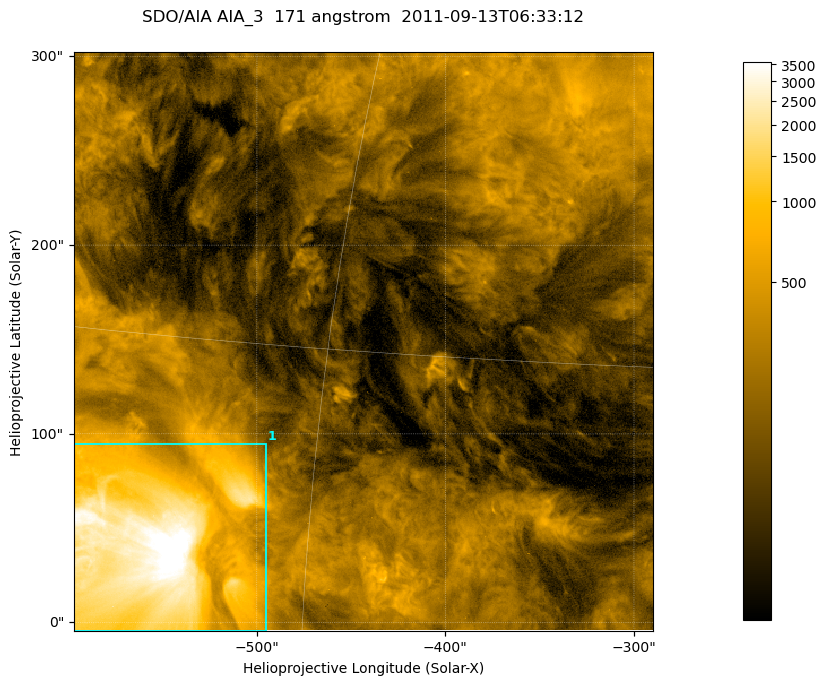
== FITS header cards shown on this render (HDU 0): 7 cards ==
TELESCOP= 'SDO/AIA '
INSTRUME= 'AIA_3   '
WAVELNTH=                  171
WAVEUNIT= 'angstrom'
DATE-OBS= '2011-09-13T06:33:12.34'
CTYPE1  = 'HPLN-TAN'
CTYPE2  = 'HPLT-TAN'

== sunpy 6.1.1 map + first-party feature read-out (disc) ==
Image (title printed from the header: SDO/AIA AIA_3  171 angstrom  2011-09-13T06:33:12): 512 x 512 px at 0.599 arcsec/px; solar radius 953 arcsec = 1590 px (partial field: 3.3% of the solar disc is inside the frame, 100% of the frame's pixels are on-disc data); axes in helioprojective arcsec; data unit not stated in the header (colour bar unlabelled)
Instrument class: DISC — disc imager (sunpy class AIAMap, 171 A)
Bright regions (active regions / flare kernels): reference = the on-disc median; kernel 5 px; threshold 5 sigma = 580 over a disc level ~180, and >= 1.15x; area >= 262 px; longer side >= 6 px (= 3.6 arcsec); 1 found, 1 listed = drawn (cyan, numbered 1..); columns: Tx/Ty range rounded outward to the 2 arcsec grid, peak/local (2 s.f.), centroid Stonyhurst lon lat
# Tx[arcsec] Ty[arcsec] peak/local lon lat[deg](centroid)
1 -598..-494 -6..96 27 -36 +8